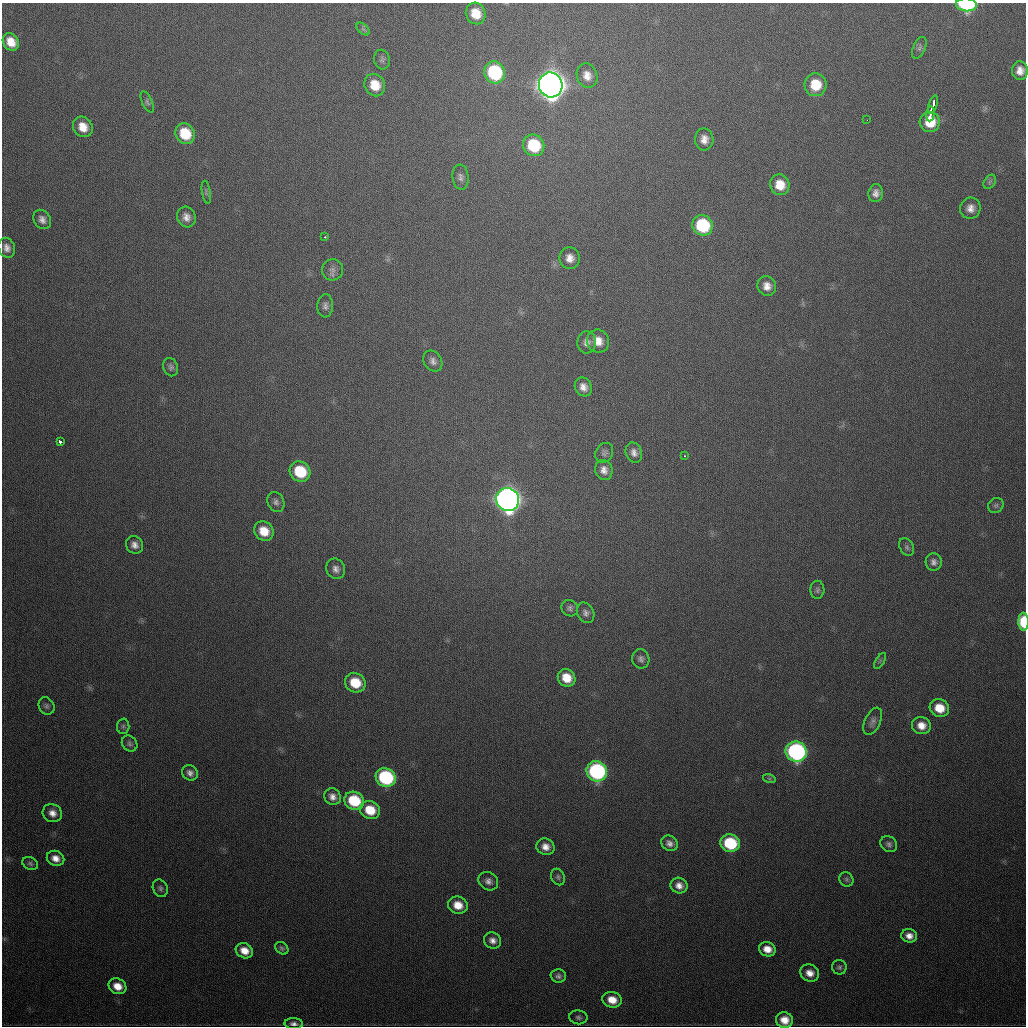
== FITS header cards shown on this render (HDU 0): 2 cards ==
NAXIS1  =                 1024
NAXIS2  =                 1024

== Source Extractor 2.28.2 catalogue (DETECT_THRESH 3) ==
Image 1024 x 1024 px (HDU 0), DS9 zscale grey, 1 PNG px = 1 image px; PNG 1028 x 1028 px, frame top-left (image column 1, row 1024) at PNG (2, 3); each listed source drawn as its Kron ellipse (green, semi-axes under 4 px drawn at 4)
Background 422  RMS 16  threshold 46.6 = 3 sigma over >= 5 px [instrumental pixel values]
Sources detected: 103; all 103 listed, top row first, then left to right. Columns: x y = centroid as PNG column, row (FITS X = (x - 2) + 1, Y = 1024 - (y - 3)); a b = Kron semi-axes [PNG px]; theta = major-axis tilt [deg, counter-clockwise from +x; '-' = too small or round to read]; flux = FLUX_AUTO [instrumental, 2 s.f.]
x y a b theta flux
966 5 10 6 -5 1.0e+05
476 13 11 9 -66 2.0e+04
363 29 8 4 -44 2.2e+03
11 42 9 7 -55 1.5e+04
919 48 11 6 67 3.1e+03
382 60 10 8 -79 3.2e+03
1020 71 9 8 - 8.9e+03
495 72 11 10 - 9.6e+04
587 76 12 10 -74 9.7e+03
375 85 11 10 - 2.1e+04
551 85 12 11 - 2.1e+06
816 85 11 11 - 2.9e+04
147 102 11 5 -65 2.5e+03
933 105 10 3 72 7.5e+03
930 114 7 3 85 9.1e+03
867 120 2 2 - 2.0e+03
930 122 10 10 - 2.7e+04
83 127 11 9 -54 1.5e+04
185 134 11 9 -61 3.6e+04
704 139 11 9 -88 8.6e+03
534 145 11 10 - 5.4e+04
460 177 12 8 -84 5.1e+03
990 182 8 5 59 2.2e+03
780 185 10 9 - 1.9e+04
206 192 12 3 -81 2.0e+03
876 193 9 7 79 6.0e+03
970 208 10 10 - 8.3e+03
186 217 10 9 - 7.5e+03
42 219 10 8 -55 6.2e+03
703 225 10 10 - 7.5e+04
325 237 3 2 - 1.9e+03
7 248 10 8 -70 6.3e+03
570 258 11 10 - 9.7e+03
333 270 11 10 - 5.4e+03
767 286 10 9 - 9.0e+03
325 306 11 7 87 4.7e+03
598 341 11 11 - 1.3e+04
587 342 11 9 88 6.2e+03
433 361 11 8 -56 5.4e+03
171 367 9 7 -69 3.2e+03
583 387 9 8 - 7.8e+03
60 442 3 3 - 1.6e+04
604 453 10 8 59 3.8e+03
634 453 10 8 -69 6.2e+03
684 456 3 2 - 1.7e+03
604 470 10 8 -72 7.3e+03
300 472 11 9 -44 4.8e+04
508 500 12 11 - 1.1e+06
276 502 10 8 -65 4.4e+03
996 505 8 7 - 2.5e+03
264 531 10 9 - 1.9e+04
134 545 9 8 - 6.7e+03
907 547 9 6 -63 3.1e+03
934 562 9 8 - 5.0e+03
336 569 10 9 - 6.0e+03
817 590 9 7 -88 3.4e+03
570 608 8 7 - 3.5e+03
586 613 10 8 -63 4.7e+03
1024 622 9 5 -89 4.8e+04
641 659 10 8 -79 4.3e+03
880 661 9 3 59 2.1e+03
567 678 9 8 - 1.9e+04
355 683 11 9 -31 3.0e+04
46 706 9 7 -59 3.1e+03
939 708 10 9 - 2.0e+04
873 721 14 7 65 5.2e+03
123 726 7 6 - 2.5e+03
921 726 9 8 - 1.1e+04
130 744 8 7 - 2.8e+03
796 752 10 10 - 2.8e+05
597 771 10 10 - 2.0e+05
190 773 8 7 - 5.1e+03
386 777 10 9 - 1.3e+05
769 778 6 4 -19 1.7e+03
332 797 9 8 - 6.5e+03
354 801 10 8 -27 5.0e+04
370 810 10 9 - 2.5e+04
52 813 10 9 - 8.6e+03
669 843 9 7 -36 5.3e+03
730 843 10 8 -18 6.8e+04
889 844 9 7 -40 3.7e+03
545 847 9 8 - 8.9e+03
55 858 9 7 -22 9.0e+03
30 863 8 6 -23 2.5e+03
558 877 8 6 -65 2.6e+03
846 879 7 6 - 2.4e+03
488 881 10 8 -35 5.8e+03
679 886 8 8 - 7.5e+03
160 888 9 7 -63 3.1e+03
458 905 10 8 -16 1.6e+04
909 936 8 6 -13 8.1e+03
492 940 9 8 - 6.6e+03
282 948 7 5 -40 2.4e+03
767 949 8 7 - 1.2e+04
244 951 9 7 -28 1.3e+04
839 967 7 7 - 2.8e+03
810 973 9 8 - 9.9e+03
558 976 8 6 -2 3.6e+03
117 986 9 7 -30 1.4e+04
612 1000 10 8 -19 1.6e+04
578 1017 9 7 -8 3.1e+03
784 1020 8 7 - 1.4e+04
294 1024 9 5 -2 4.4e+03
At the frame edge (FLAGS 8, measured only in part): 3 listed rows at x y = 966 5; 1024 622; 294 1024